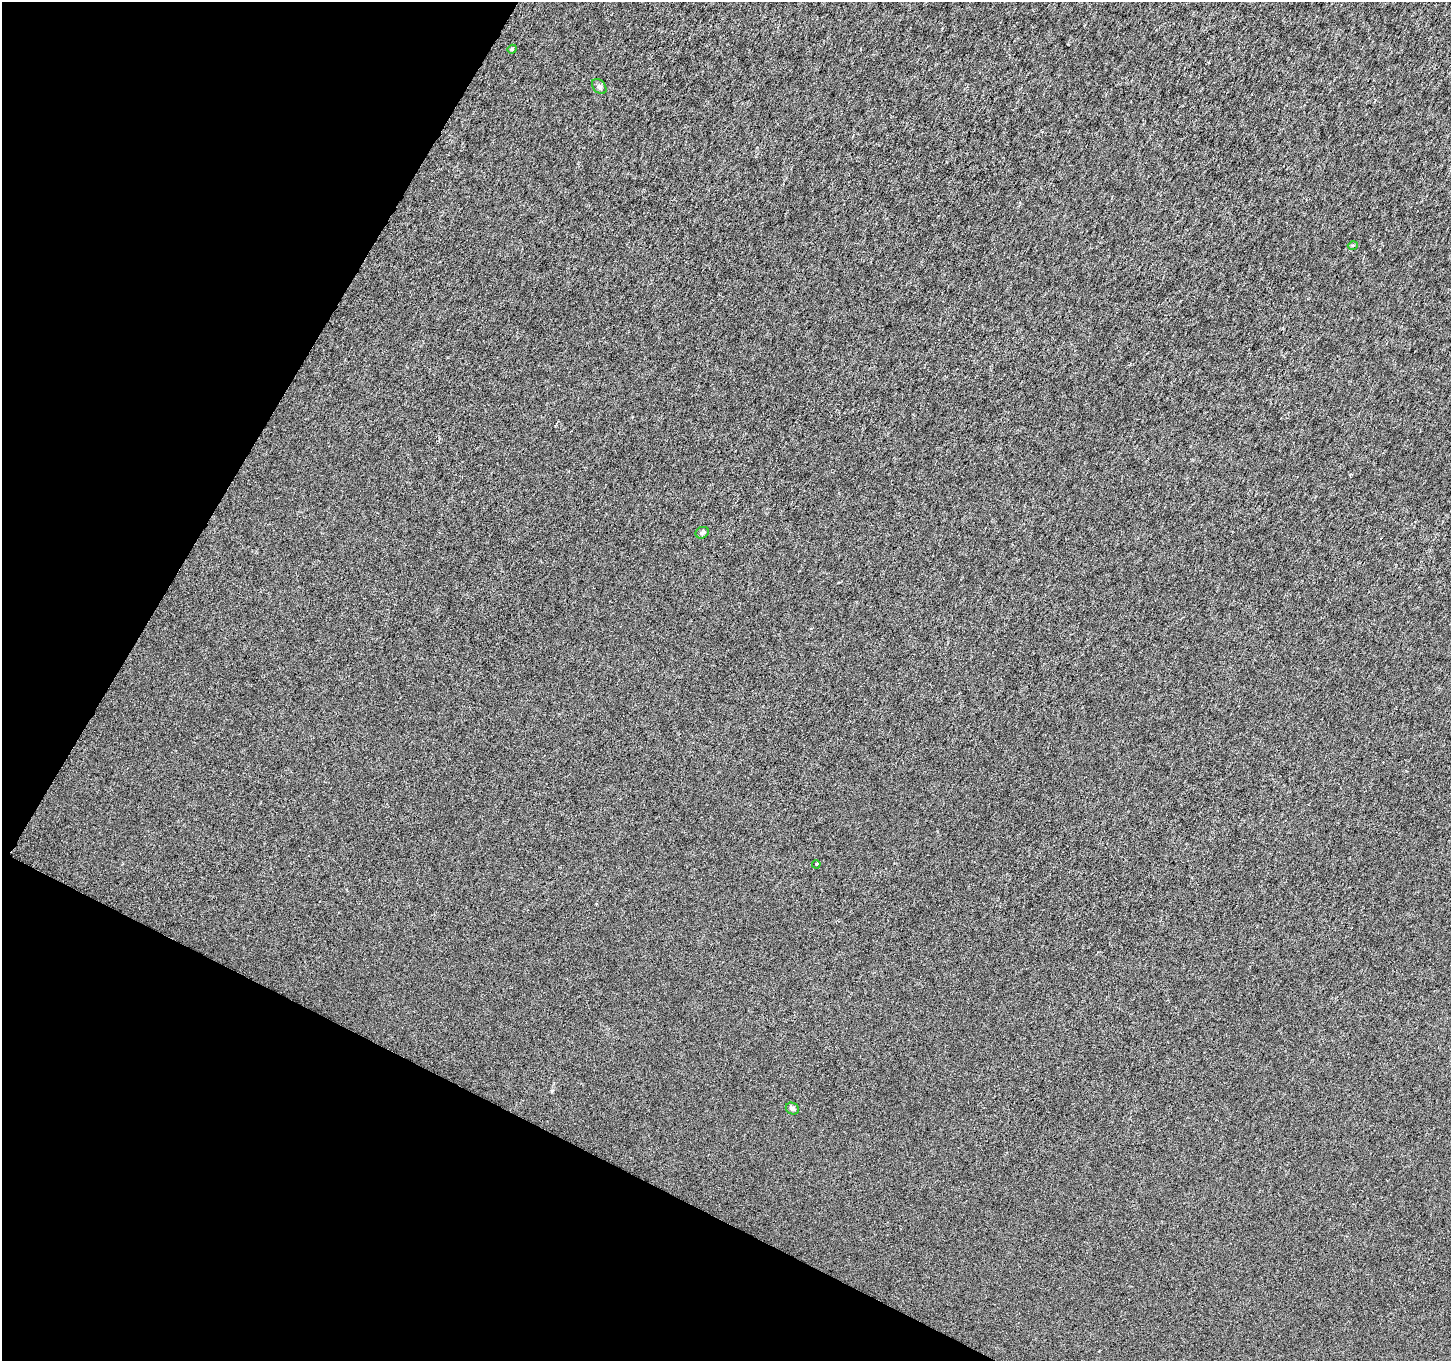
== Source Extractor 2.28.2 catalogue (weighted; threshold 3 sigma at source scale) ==
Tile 9 of 4 x 4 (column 1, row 3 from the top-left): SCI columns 8-1456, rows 1620-2978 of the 5802 x 5892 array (HDU 1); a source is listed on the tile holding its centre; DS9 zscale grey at full resolution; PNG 1453 x 1363 px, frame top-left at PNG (2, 2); each listed source drawn as its Kron ellipse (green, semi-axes under 4 px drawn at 4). Shown black and unused: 24% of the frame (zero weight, under 3 of 6 exposures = <1% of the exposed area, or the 3 px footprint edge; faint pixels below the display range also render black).
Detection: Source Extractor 2.28.2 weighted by HDU 2 'WHT'; one run over the whole footprint, this tile lists its part. Background 1.34e-04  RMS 0.0017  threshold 0.00696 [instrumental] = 3 sigma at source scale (4.09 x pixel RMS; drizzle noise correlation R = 1.36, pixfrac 0.8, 0.0396/0.0396 arcsec/px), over >= 5 px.
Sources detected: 6; all 6 listed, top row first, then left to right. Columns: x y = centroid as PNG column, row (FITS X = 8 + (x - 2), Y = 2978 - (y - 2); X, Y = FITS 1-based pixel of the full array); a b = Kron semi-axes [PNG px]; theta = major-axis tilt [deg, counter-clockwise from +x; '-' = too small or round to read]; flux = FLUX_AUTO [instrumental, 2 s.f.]
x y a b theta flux
512 49 4 3 - 0.19
599 87 9 6 -48 0.41
1353 245 5 3 - 0.16
702 533 7 5 25 0.38
816 864 4 3 - 0.13
792 1108 7 5 -27 0.42